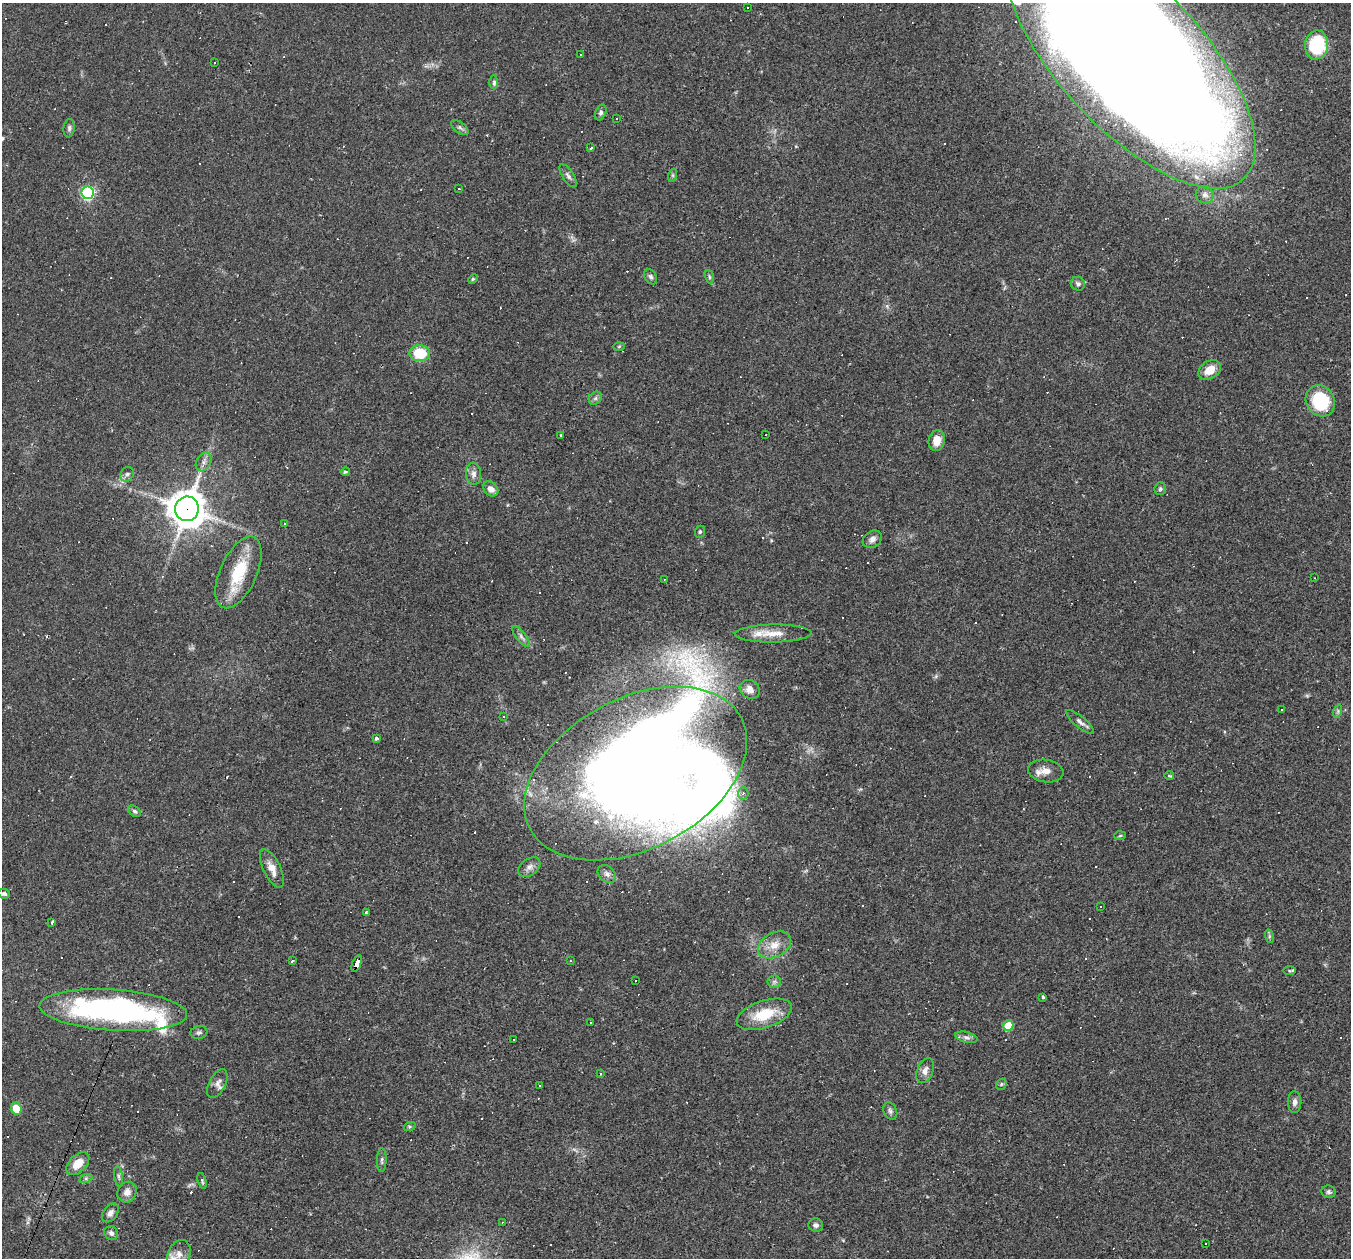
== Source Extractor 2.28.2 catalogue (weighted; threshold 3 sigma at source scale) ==
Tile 7 of 4 x 4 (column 3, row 2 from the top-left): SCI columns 2701-4049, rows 2774-4029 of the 5399 x 5416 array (HDU 1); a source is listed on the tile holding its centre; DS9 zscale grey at full resolution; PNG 1353 x 1260 px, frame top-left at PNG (2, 3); each listed source drawn as its Kron ellipse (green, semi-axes under 4 px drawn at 4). Shown black and unused: <1% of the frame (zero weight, under 2 of 3 exposures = <1% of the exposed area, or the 3 px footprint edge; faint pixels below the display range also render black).
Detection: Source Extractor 2.28.2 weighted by HDU 2 'WHT'; one run over the whole footprint, this tile lists its part. Background 0.0351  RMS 0.0048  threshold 0.0214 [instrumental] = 3 sigma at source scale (4.5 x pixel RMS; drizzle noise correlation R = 1.50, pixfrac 1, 0.05/0.05 arcsec/px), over >= 5 px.
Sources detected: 164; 1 too faint to see at this stretch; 3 inside a brighter object's white glare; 54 cosmic-ray / hot-pixel residue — neither listed nor drawn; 6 inside a brighter listed object's ellipse — not listed separately; the other 100 listed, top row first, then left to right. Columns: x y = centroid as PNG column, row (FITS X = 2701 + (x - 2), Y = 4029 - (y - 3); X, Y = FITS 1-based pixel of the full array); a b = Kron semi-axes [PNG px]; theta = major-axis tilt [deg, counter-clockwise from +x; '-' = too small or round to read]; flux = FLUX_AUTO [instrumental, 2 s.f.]
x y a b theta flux
747 7 3 3 - 1
1316 45 14 11 81 29
580 54 3 2 - 0.56
1130 57 167 72 -47 2200
214 63 3 2 - 0.66
494 82 7 4 90 1.1
601 113 8 5 66 1.1
617 118 3 2 - 0.61
460 127 10 5 -37 1.3
69 128 9 5 83 1.3
591 148 3 3 - 1.6
673 175 6 4 72 0.79
568 176 13 5 -58 1.7
459 189 3 2 - 0.36
87 193 6 6 - 71
1205 195 9 8 - 2.3
651 277 8 6 -56 1.2
709 277 7 4 -72 0.78
473 279 5 4 - 0.58
1078 284 7 6 - 1.5
619 346 6 4 2 0.56
420 353 10 8 1 16
1210 370 12 8 34 6.7
595 398 7 6 - 1.2
1320 401 16 14 -56 27
561 435 3 2 - 0.68
766 435 2 2 - 0.36
937 440 10 8 76 5.7
204 462 10 7 62 2.3
345 472 5 3 - 0.77
127 474 7 6 - 1.4
474 474 11 7 -84 2.4
491 489 8 6 -45 3.1
1160 489 6 5 - 0.89
187 509 12 12 - 1000
285 524 3 3 - 0.59
700 532 6 5 - 0.76
872 539 10 8 36 2.4
238 572 38 18 66 22
1314 578 3 2 - 0.3
664 579 2 2 - 0.37
773 634 38 9 1 7.9
521 637 12 4 -50 1.6
750 689 10 9 - 3.6
1282 710 2 2 - 0.4
1338 711 7 4 72 0.87
504 716 3 3 - 0.61
1080 722 17 5 -40 2
376 738 3 3 - 1.7
1046 771 18 11 -8 4.8
636 773 119 75 28 830
1169 775 5 3 - 0.61
743 793 6 5 - 1.2
135 811 7 5 -37 1
1120 836 6 4 2 0.61
529 867 12 8 35 2.7
272 869 21 8 -64 4.8
607 874 10 7 -43 1.9
4 894 6 5 - 1.1
1100 906 3 3 - 0.59
366 913 3 2 - 0.63
52 922 3 3 - 3.8
1269 936 7 4 -73 0.76
774 945 18 12 28 6.3
292 961 3 3 - 0.64
570 961 2 2 - 0.33
357 963 9 4 67 170
1289 971 7 3 1 0.55
635 981 2 2 - 0.42
774 982 7 6 - 1.3
1043 997 3 3 - 0.76
113 1010 74 20 -4 140
764 1014 29 13 19 15
591 1023 3 2 - 0.33
1008 1026 5 5 - 17
199 1032 8 6 9 1.1
966 1037 11 5 -14 1.7
514 1039 3 3 - 0.9
925 1071 13 8 67 2.8
601 1074 4 2 - 0.36
217 1084 15 8 63 2.7
1001 1084 6 5 - 0.74
539 1085 3 2 - 0.64
1294 1102 11 7 89 2
16 1109 6 5 - 10
890 1111 9 6 -64 1.4
410 1126 6 4 18 0.69
382 1160 12 5 89 1.3
78 1164 14 8 44 6.5
119 1177 10 4 -81 1.1
86 1178 7 4 19 0.82
202 1181 8 4 -71 0.84
127 1192 11 9 57 3.2
1329 1192 7 6 - 1.2
110 1213 10 7 51 2
502 1222 3 2 - 0.37
816 1225 7 6 - 1.5
111 1233 7 6 - 1.5
1206 1243 3 2 - 0.64
179 1254 15 11 64 4.7
Overlapping masked pixels (flux is a lower limit): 3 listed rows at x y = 1130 57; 187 509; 357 963
Isophote crosses this tile's border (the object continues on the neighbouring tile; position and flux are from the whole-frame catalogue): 2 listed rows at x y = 1130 57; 179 1254